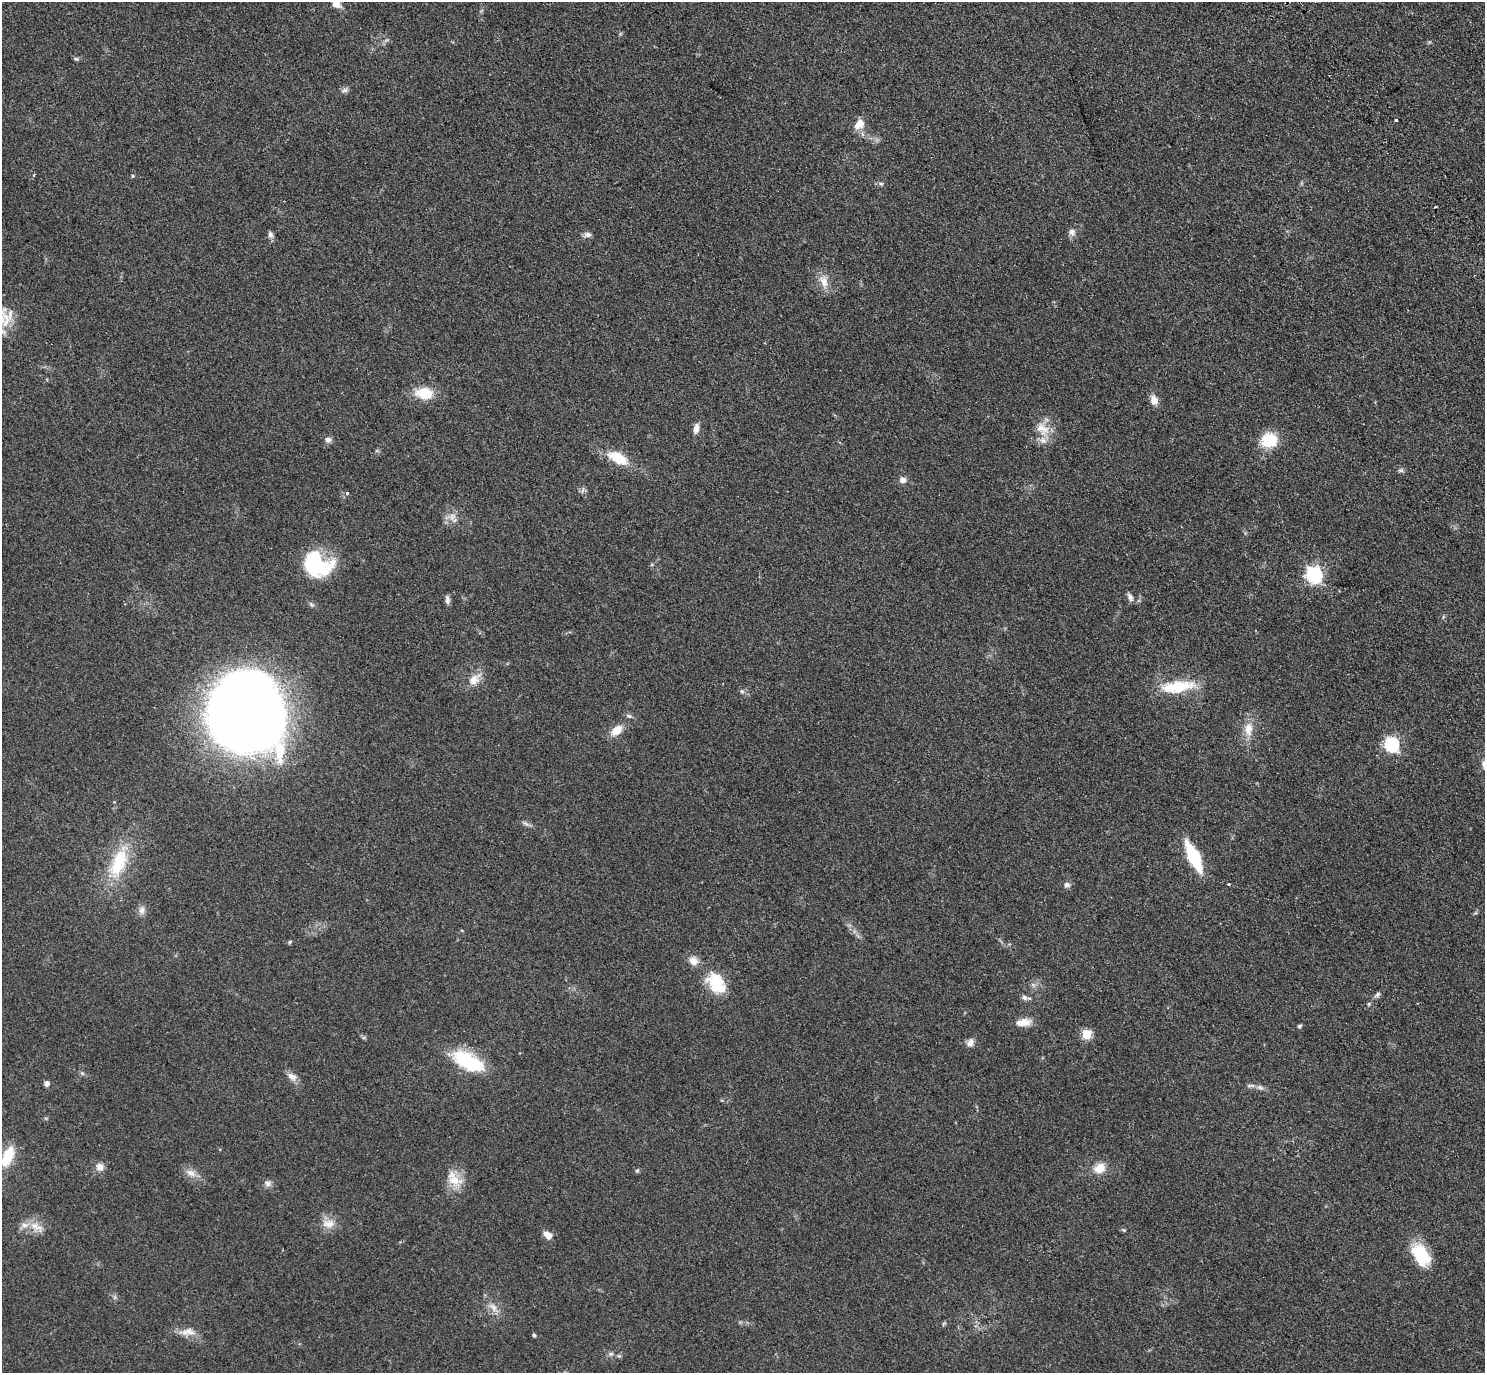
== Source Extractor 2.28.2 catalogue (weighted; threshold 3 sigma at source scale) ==
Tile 10 of 4 x 4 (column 2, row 3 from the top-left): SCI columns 1675-3157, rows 1835-3205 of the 6273 x 6269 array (HDU 1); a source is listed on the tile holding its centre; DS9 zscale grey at full resolution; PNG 1487 x 1375 px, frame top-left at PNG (2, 2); no overlay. Shown black and unused: <1% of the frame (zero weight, under 2 of 3 exposures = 11% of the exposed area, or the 3 px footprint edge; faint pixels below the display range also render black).
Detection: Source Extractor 2.28.2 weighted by HDU 2 'WHT'; one run over the whole footprint, this tile lists its part. Background 0.0938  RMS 0.0086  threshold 0.0385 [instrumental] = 3 sigma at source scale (4.5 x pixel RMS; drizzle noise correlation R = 1.50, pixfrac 1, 0.05/0.05 arcsec/px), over >= 5 px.
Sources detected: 76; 1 cosmic-ray / hot-pixel residue — not listed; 2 inside a brighter listed object's ellipse — not listed separately; the other 73 listed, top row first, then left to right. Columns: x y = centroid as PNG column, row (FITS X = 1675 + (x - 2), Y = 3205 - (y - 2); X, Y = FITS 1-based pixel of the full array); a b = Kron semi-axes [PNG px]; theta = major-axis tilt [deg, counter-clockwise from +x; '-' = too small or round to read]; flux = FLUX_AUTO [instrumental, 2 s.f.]
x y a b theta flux
336 2 20 10 -73 11
76 59 7 5 -15 1.3
345 90 9 6 16 2.5
1396 120 3 3 - 1.7
861 123 13 11 -69 7.5
881 184 6 5 - 1.4
1072 232 10 9 - 3.8
270 234 9 6 -73 2.7
588 235 10 7 4 2.9
824 281 18 10 -70 9.2
424 393 20 13 -4 20
1154 400 11 9 -78 6.7
696 428 10 6 80 5.7
1042 429 21 15 -36 14
328 440 9 7 -1 3
1269 440 15 13 1 28
618 458 29 13 -26 21
1401 470 8 4 -8 1.7
903 480 7 6 - 4.7
347 493 4 4 - 1.1
452 517 12 8 69 5.9
317 564 32 24 -25 60
1314 575 7 7 - 240
1130 597 12 6 -64 3.1
447 600 11 5 -84 2.7
311 604 8 5 -53 1.7
474 680 17 12 48 10
1178 687 39 13 8 34
742 691 6 6 - 1.9
247 713 52 47 -76 1500
628 716 8 5 -26 2
1248 729 18 11 87 11
617 730 13 9 40 11
1391 744 7 6 - 160
526 824 10 4 -30 2.2
1193 857 20 7 -65 82
118 863 40 19 67 41
1229 884 3 3 - 1.2
1067 885 9 7 0 2.6
142 910 11 8 90 4.2
290 942 6 4 47 1.1
693 961 12 10 -44 6.9
716 983 23 16 -56 33
1377 995 9 6 40 2.3
1024 997 8 6 -45 2.6
1369 1004 6 4 89 1.1
1023 1022 19 9 4 9
1299 1026 5 4 - 1.5
1086 1034 5 5 - 40
970 1043 11 8 62 4.1
468 1061 32 15 -28 57
82 1073 6 5 - 1.4
292 1076 14 9 -32 5.1
46 1083 5 5 - 4.4
1250 1085 12 4 -7 2.5
1260 1087 10 6 -30 2.8
7 1157 24 11 65 26
100 1167 11 9 -19 5.1
1100 1168 16 12 26 11
637 1171 5 5 - 1.2
191 1173 15 8 -26 6.4
454 1179 25 14 -45 15
268 1183 9 8 - 3.2
328 1223 18 12 7 9.4
36 1227 23 10 -30 9.9
1124 1230 6 4 -34 1
548 1235 10 7 -44 6.5
1421 1255 28 17 -60 31
493 1307 14 7 -56 6.1
943 1324 6 4 70 1.1
190 1332 15 10 -17 7.5
534 1335 5 4 - 1.1
611 1354 6 5 - 1.8
Isophote crosses this tile's border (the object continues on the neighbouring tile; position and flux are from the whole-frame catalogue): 2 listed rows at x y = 336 2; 7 1157